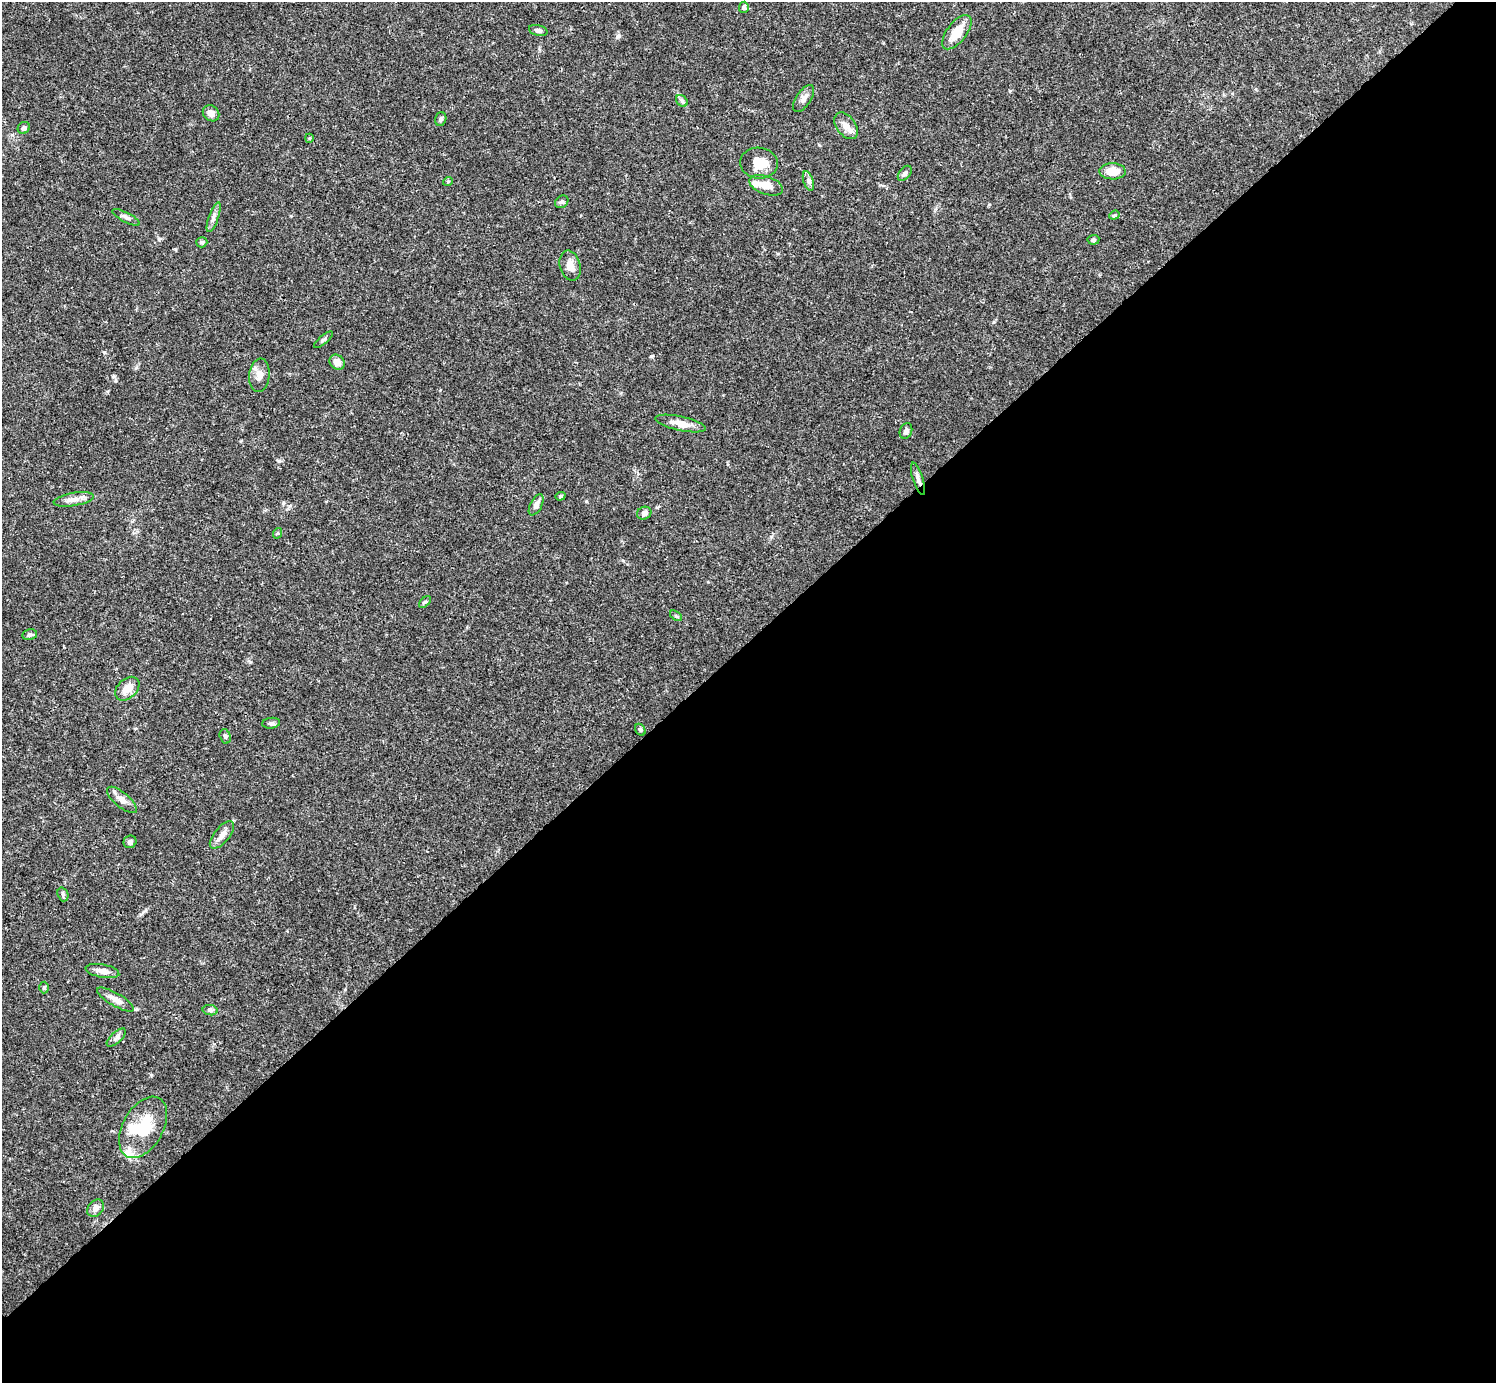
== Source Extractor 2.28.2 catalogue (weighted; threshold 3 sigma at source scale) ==
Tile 12 of 4 x 4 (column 4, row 3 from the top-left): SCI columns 4485-5978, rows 1539-2919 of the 5982 x 5981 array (HDU 1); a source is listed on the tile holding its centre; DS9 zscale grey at full resolution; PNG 1498 x 1385 px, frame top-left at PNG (2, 2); each listed source drawn as its Kron ellipse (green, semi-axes under 4 px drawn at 4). Shown black and unused: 54% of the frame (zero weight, under 3 of 4 exposures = <1% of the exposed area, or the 3 px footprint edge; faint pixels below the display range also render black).
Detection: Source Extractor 2.28.2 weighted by HDU 2 'WHT'; one run over the whole footprint, this tile lists its part. Background 0.0412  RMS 0.0027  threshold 0.012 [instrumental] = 3 sigma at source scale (4.5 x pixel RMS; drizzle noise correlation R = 1.50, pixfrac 1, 0.05/0.05 arcsec/px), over >= 5 px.
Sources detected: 55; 1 inside a brighter object's white glare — neither listed nor drawn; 2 inside a brighter listed object's ellipse — not listed separately; the other 52 listed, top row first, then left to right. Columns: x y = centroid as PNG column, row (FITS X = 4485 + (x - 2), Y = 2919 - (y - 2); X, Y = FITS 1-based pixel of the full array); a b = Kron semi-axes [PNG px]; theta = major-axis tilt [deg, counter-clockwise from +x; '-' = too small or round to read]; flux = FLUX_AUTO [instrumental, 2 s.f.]
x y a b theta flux
744 7 5 5 - 0.51
538 30 9 5 -14 0.75
957 32 20 9 52 4.7
804 98 15 7 56 1.5
682 101 7 5 -46 0.52
211 113 9 7 -42 1.4
441 119 7 5 75 0.59
846 126 15 9 -53 2.2
24 128 6 5 - 0.67
309 138 4 4 - 0.28
759 163 19 15 -7 4.5
1113 171 13 8 -1 3.9
905 173 9 5 50 0.82
448 181 5 3 - 0.23
808 181 10 5 -72 0.85
766 185 17 9 -19 2.5
562 202 7 6 - 0.53
1114 215 5 4 - 0.41
126 217 15 5 -27 0.94
214 217 16 5 71 1
1093 240 6 5 - 0.51
202 242 6 5 - 0.46
570 266 15 10 -75 2.3
323 340 12 3 40 0.51
337 362 8 7 - 2
259 375 17 10 85 2.2
680 424 26 7 -12 2.9
906 431 8 6 68 0.71
918 479 17 5 -72 1.3
560 496 5 4 - 0.35
74 499 20 6 10 1.8
536 505 11 6 63 1.4
644 513 7 6 - 1.1
278 533 5 3 - 0.28
425 602 7 4 43 0.46
676 616 7 3 -37 0.36
30 635 7 5 11 0.57
127 689 14 9 43 2.8
271 723 9 5 6 0.65
640 730 6 4 -61 0.42
225 736 7 5 -73 0.54
122 800 18 7 -40 1.8
222 835 16 7 50 1.8
130 842 6 6 - 0.85
63 894 7 5 -71 0.49
102 971 17 6 -11 2
44 988 6 5 - 0.38
115 1000 21 6 -30 1.9
210 1010 7 5 -10 0.6
116 1037 12 5 43 0.86
143 1127 33 20 60 10
96 1208 10 7 47 1.2
Overlapping masked pixels (flux is a lower limit): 1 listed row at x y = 918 479
Unlisted compact peaks at least as high as the median listed source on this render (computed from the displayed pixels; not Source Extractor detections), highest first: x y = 651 356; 279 461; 104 352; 619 36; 159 239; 586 501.